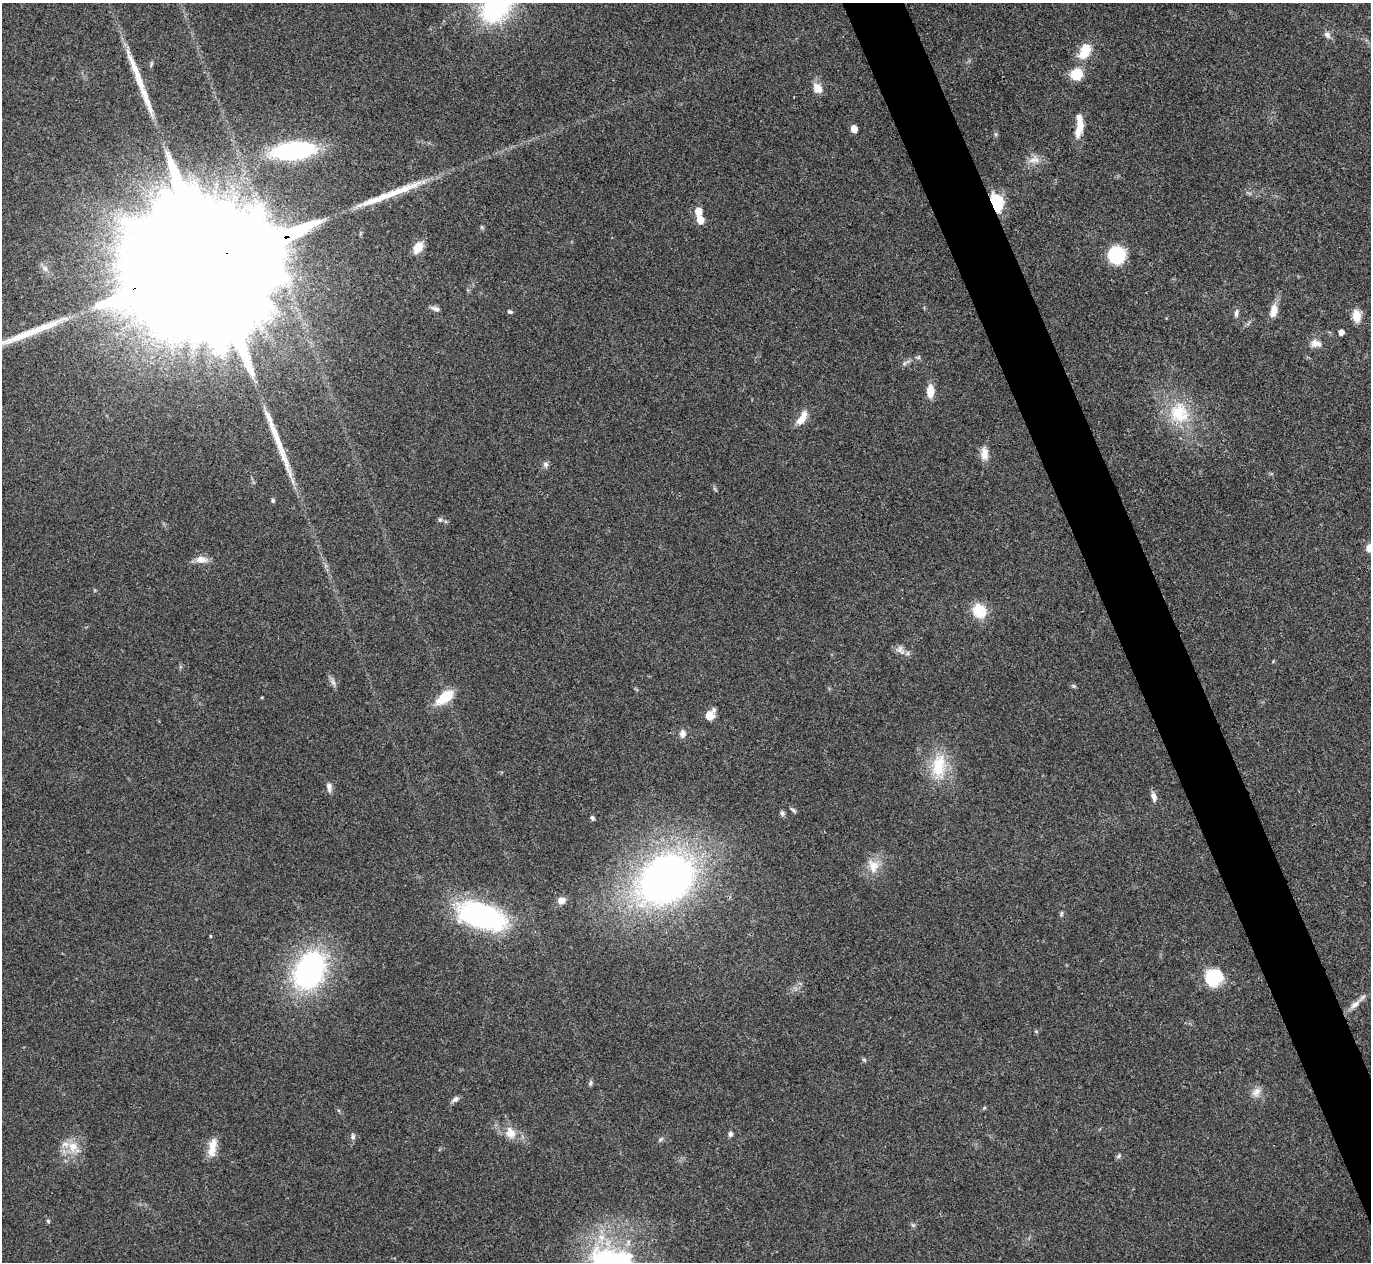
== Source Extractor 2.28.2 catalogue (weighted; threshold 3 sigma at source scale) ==
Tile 6 of 4 x 4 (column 2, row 2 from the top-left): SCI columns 1372-2740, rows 2669-3928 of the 5480 x 5467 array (HDU 1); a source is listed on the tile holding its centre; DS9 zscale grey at full resolution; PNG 1373 x 1264 px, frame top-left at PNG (2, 3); no overlay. Shown black and unused: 4% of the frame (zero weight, under 3 of 4 exposures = <1% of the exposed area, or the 3 px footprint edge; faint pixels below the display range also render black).
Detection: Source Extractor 2.28.2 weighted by HDU 2 'WHT'; one run over the whole footprint, this tile lists its part. Background 0.0865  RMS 0.0058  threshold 0.026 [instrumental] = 3 sigma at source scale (4.5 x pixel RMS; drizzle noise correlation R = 1.50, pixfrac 1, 0.05/0.05 arcsec/px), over >= 5 px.
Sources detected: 82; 4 long thin detections or spike segments (spike, bleed or trail) — not listed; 5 inside a brighter listed object's ellipse — not listed separately; the other 73 listed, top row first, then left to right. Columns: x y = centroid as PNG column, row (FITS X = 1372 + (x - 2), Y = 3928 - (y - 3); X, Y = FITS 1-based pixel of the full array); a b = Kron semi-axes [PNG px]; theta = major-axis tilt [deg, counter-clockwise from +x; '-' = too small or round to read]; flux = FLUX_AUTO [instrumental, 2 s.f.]
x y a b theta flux
496 7 44 30 49 74
1327 35 10 7 -46 2.5
1085 51 19 12 63 14
151 64 10 3 75 1
1076 74 12 12 - 15
817 88 14 11 -55 5.8
1079 126 23 8 79 10
854 129 5 5 - 7
996 134 7 4 -89 0.93
294 150 42 16 7 80
1034 160 18 10 13 5.5
996 202 7 6 - 140
698 211 6 5 - 9.5
700 220 6 5 - 9
418 248 13 9 55 8.2
1116 255 11 10 - 57
210 263 100 26 18 110000
435 309 12 5 -18 2.3
1274 310 15 8 78 7
510 312 6 5 - 1.1
1236 313 11 5 81 1.9
1357 316 13 9 -84 7.9
1341 332 5 4 - 3.6
1316 344 15 10 -13 4.5
918 357 7 5 11 1.1
904 363 8 5 36 1.6
930 391 14 8 89 7.6
1179 413 32 29 -63 31
800 420 14 9 31 5.3
984 453 19 10 -87 5.5
545 464 8 7 - 1.8
273 500 6 5 - 0.97
440 520 6 6 - 1.2
201 559 17 9 -2 4.7
979 611 7 6 - 72
900 650 15 10 -50 3.6
333 682 10 6 -69 2.3
1074 686 6 4 -43 0.88
262 697 4 3 - 0.48
445 697 22 10 36 16
709 716 11 10 - 6.6
683 734 10 8 87 3.3
939 766 34 18 85 24
329 787 12 6 -82 2.8
1154 797 12 6 -73 3.3
793 810 11 3 -42 1.1
782 813 8 5 -63 1.5
592 818 6 5 - 1.2
873 866 21 15 -68 9.2
666 879 45 34 31 360
561 900 9 7 12 3.6
1061 914 7 4 73 1
481 916 43 21 -18 130
210 936 4 3 - 0.53
309 971 37 27 61 130
1214 977 17 15 32 30
1355 1004 17 8 40 4.3
1036 1031 5 4 - 0.69
864 1060 6 5 - 0.9
590 1083 8 5 78 1.2
1256 1092 14 10 46 4.4
455 1099 10 6 30 2.1
984 1108 5 4 - 0.71
511 1133 18 14 -59 8.2
730 1134 6 5 - 1.8
353 1136 9 6 -87 1.6
661 1139 9 4 54 1.2
212 1146 21 11 77 7.5
73 1147 16 14 -69 10
1119 1156 8 5 29 1.1
48 1221 6 4 -46 0.75
913 1225 7 4 -33 0.96
612 1262 60 42 -12 94
Overlapping masked pixels (flux is a lower limit): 2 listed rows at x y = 996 202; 210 263
Isophote crosses this tile's border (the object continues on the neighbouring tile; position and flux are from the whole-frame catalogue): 2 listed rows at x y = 496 7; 612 1262